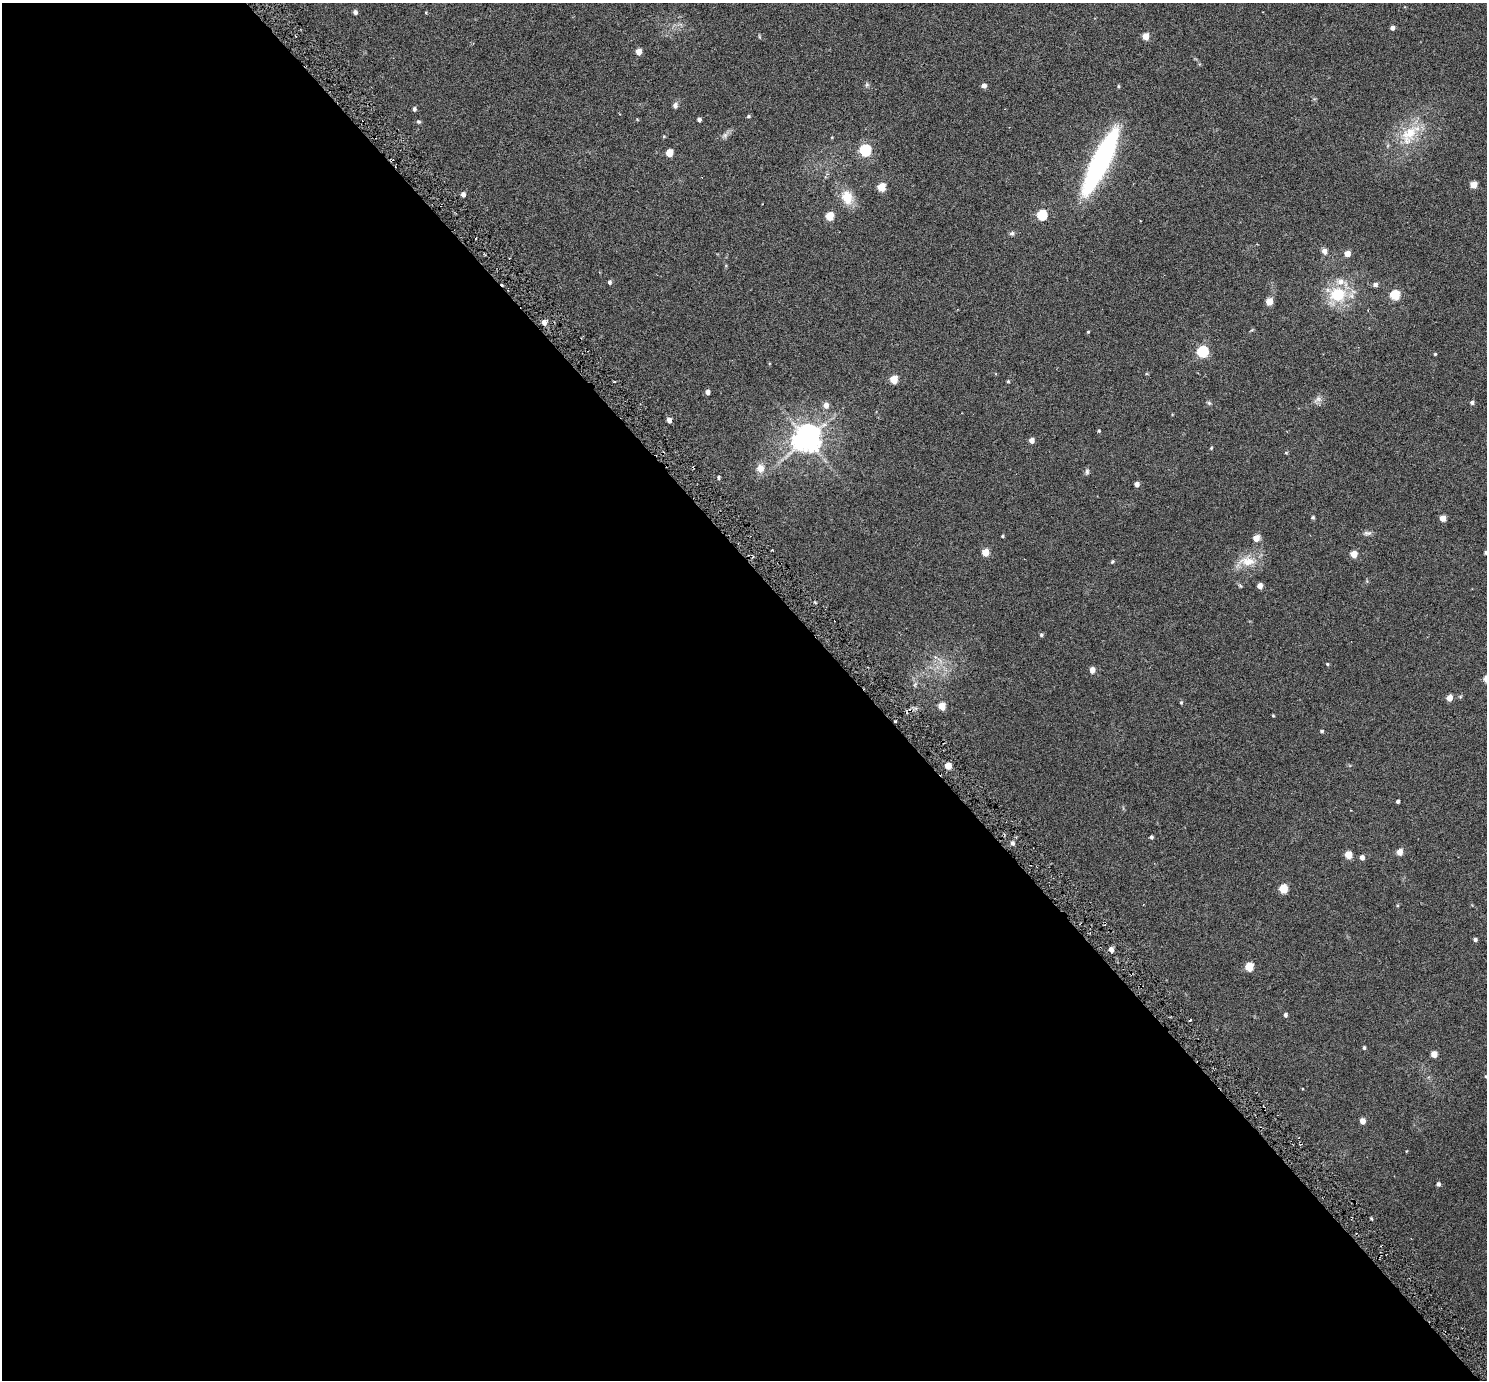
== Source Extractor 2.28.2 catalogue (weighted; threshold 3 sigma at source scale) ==
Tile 9 of 4 x 4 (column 1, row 3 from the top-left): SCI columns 67-1551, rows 1589-2966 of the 6069 x 6069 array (HDU 1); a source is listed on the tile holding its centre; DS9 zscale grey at full resolution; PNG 1489 x 1382 px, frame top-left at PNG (2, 3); no overlay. Shown black and unused: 58% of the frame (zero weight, under 3 of 6 exposures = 3% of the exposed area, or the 3 px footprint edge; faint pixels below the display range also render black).
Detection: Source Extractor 2.28.2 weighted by HDU 2 'WHT'; one run over the whole footprint, this tile lists its part. Background 0.0263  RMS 0.0071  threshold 0.029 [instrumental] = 3 sigma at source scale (4.09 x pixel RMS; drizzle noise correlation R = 1.36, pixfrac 0.8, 0.05/0.05 arcsec/px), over >= 5 px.
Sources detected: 90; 1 cosmic-ray / hot-pixel residue — not listed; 1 inside a brighter listed object's ellipse — not listed separately; the other 88 listed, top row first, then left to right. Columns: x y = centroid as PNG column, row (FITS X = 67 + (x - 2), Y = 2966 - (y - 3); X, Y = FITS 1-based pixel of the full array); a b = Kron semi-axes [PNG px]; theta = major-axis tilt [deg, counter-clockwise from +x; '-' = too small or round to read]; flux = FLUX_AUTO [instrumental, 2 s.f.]
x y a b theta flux
355 12 5 4 - 1.8
1392 28 4 4 - 2.6
1145 36 5 5 - 8.8
639 52 5 4 - 5.7
867 85 6 5 - 1
984 85 4 4 - 2.7
1118 86 4 3 - 0.66
675 105 7 6 - 1.8
414 109 5 4 - 1.2
748 116 5 4 - 0.86
699 119 4 4 - 1.6
418 121 7 4 -6 0.8
1409 134 31 17 54 20
725 135 8 6 77 1.8
865 150 6 6 - 66
669 153 5 5 - 11
1101 161 52 12 64 160
1473 185 5 5 - 9.1
881 187 5 5 - 16
463 194 5 5 - 2.2
847 197 19 14 -74 10
1042 215 6 5 - 37
829 216 5 5 - 16
1012 233 7 6 - 1.2
1324 251 7 6 - 2.5
1347 253 5 4 - 5.7
609 282 5 4 - 1.2
1375 285 5 5 - 2.1
1338 294 19 16 23 24
1395 295 5 5 - 31
1269 301 5 5 - 8.1
544 322 6 5 - 2.8
1088 332 4 3 - 0.59
1202 351 6 5 - 61
1435 354 3 3 - 0.62
894 379 5 5 - 12
1008 381 4 4 - 0.64
707 392 4 4 - 2.4
1318 399 9 7 52 2.3
1472 402 5 4 - 1.4
1209 403 6 5 - 0.92
826 405 6 5 - 3.5
669 420 5 4 - 2.8
1099 431 4 3 - 0.63
807 438 8 8 - 810
1032 440 5 4 - 3.5
1211 448 4 3 - 0.6
1286 453 4 4 - 0.59
760 468 11 10 - 4.5
1087 472 7 5 89 1.2
719 477 5 3 - 0.78
1137 484 4 4 - 2.6
1313 517 4 4 - 0.9
1442 518 5 4 - 6.2
1367 533 11 5 -6 1.7
1002 536 4 3 - 0.68
1256 538 5 5 - 5.8
985 552 5 5 - 9.9
1486 552 4 4 - 0.9
1354 554 5 5 - 7.8
1112 561 4 4 - 0.8
1248 561 24 12 -3 9.7
1260 586 4 4 - 4.2
1041 635 5 4 - 0.96
1327 664 5 4 - 0.64
1092 670 5 4 - 4.4
1449 698 5 4 - 5.7
1181 702 5 4 - 0.72
942 706 5 5 - 11
1273 715 4 3 - 0.53
1322 731 4 3 - 0.92
948 766 5 5 - 6.8
1398 801 4 3 - 1.3
1151 837 4 4 - 1.1
1012 843 5 4 - 1.8
1399 852 5 4 - 6.4
1348 855 5 5 - 12
1362 857 5 4 - 2.6
1283 889 5 5 - 21
1475 940 4 4 - 1.4
1111 949 5 4 - 3
1249 967 5 5 - 18
1285 1015 5 4 - 1.2
1364 1048 4 3 - 0.98
1434 1054 5 4 - 6.8
1486 1076 4 4 - 0.51
1363 1121 5 4 - 4.9
1438 1184 5 4 - 1.5
Isophote crosses this tile's border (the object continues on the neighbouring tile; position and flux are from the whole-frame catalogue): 2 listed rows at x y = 1486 552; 1486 1076